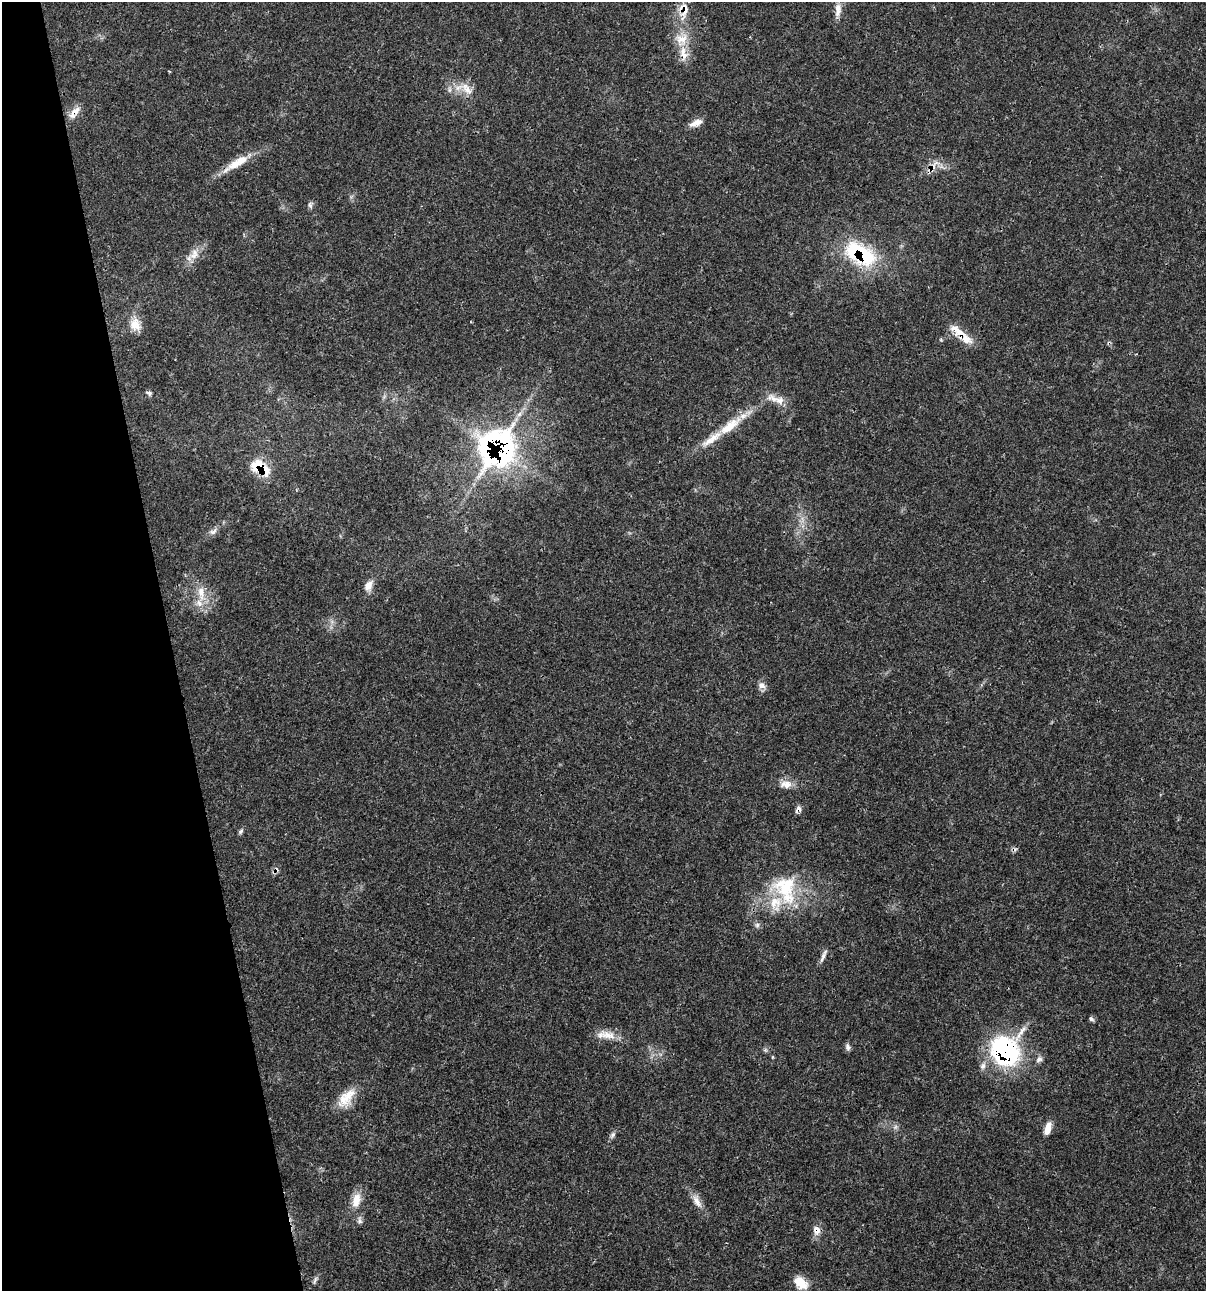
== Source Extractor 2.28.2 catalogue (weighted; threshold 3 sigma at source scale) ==
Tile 5 of 4 x 4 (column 1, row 2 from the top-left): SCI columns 101-1304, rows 2583-3871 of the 4963 x 5162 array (HDU 1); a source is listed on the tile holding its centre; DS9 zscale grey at full resolution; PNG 1208 x 1293 px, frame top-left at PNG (2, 2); no overlay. Shown black and unused: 14% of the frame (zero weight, under 3 of 4 exposures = <1% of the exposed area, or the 3 px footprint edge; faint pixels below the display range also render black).
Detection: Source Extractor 2.28.2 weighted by HDU 2 'WHT'; one run over the whole footprint, this tile lists its part. Background 0.0314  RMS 0.002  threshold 0.0091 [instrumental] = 3 sigma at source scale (4.5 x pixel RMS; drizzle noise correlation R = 1.50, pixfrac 1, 0.0396/0.0396 arcsec/px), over >= 5 px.
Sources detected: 54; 1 cosmic-ray / hot-pixel residue — not listed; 6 inside a brighter listed object's ellipse — not listed separately; the other 47 listed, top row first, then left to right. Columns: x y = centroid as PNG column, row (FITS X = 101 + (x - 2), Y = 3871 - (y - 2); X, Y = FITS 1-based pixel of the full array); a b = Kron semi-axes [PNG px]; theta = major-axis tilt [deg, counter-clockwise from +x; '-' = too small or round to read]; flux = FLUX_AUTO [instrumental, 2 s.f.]
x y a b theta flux
685 10 31 10 70 3.4
838 10 19 8 86 1.7
681 39 20 18 3 3.8
169 71 4 3 - 0.16
466 89 21 10 -51 2.7
74 112 20 9 52 1.9
696 123 17 7 18 1.7
238 162 36 11 31 4.3
931 168 14 6 37 1.6
310 205 9 6 86 0.56
194 254 17 12 57 2.4
862 256 32 26 -25 16
135 324 18 14 -71 2.9
959 333 32 11 -41 3.7
149 393 8 6 -32 0.48
779 400 15 11 -33 2.2
730 426 39 12 38 6.2
497 448 33 31 64 71
260 467 29 16 -30 6
213 531 14 7 28 1
368 586 16 10 63 1.6
201 593 24 10 -83 3.3
762 685 10 9 - 1
786 784 17 10 1 2
798 809 10 7 54 0.78
241 831 7 5 57 0.44
276 870 8 5 -52 0.56
785 889 46 32 -69 15
757 925 6 6 - 0.55
823 956 20 5 66 0.94
1091 1019 7 5 -45 0.45
608 1035 25 11 -15 2.8
848 1047 10 6 -77 0.66
1005 1051 27 24 -57 42
772 1057 5 3 - 0.19
1039 1059 10 7 39 0.81
983 1066 11 7 69 0.95
346 1098 30 15 50 4.4
895 1127 7 6 - 0.55
1048 1129 15 7 72 2.2
612 1135 10 6 58 0.65
356 1200 22 11 78 2.9
697 1201 21 9 -66 2
360 1220 11 6 -86 0.67
817 1230 14 10 -82 1.6
315 1280 12 4 70 0.52
801 1283 17 11 -41 3.4
Overlapping masked pixels (flux is a lower limit): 12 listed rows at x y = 685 10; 74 112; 238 162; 931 168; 862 256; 959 333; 497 448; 260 467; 798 809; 276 870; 1005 1051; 817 1230